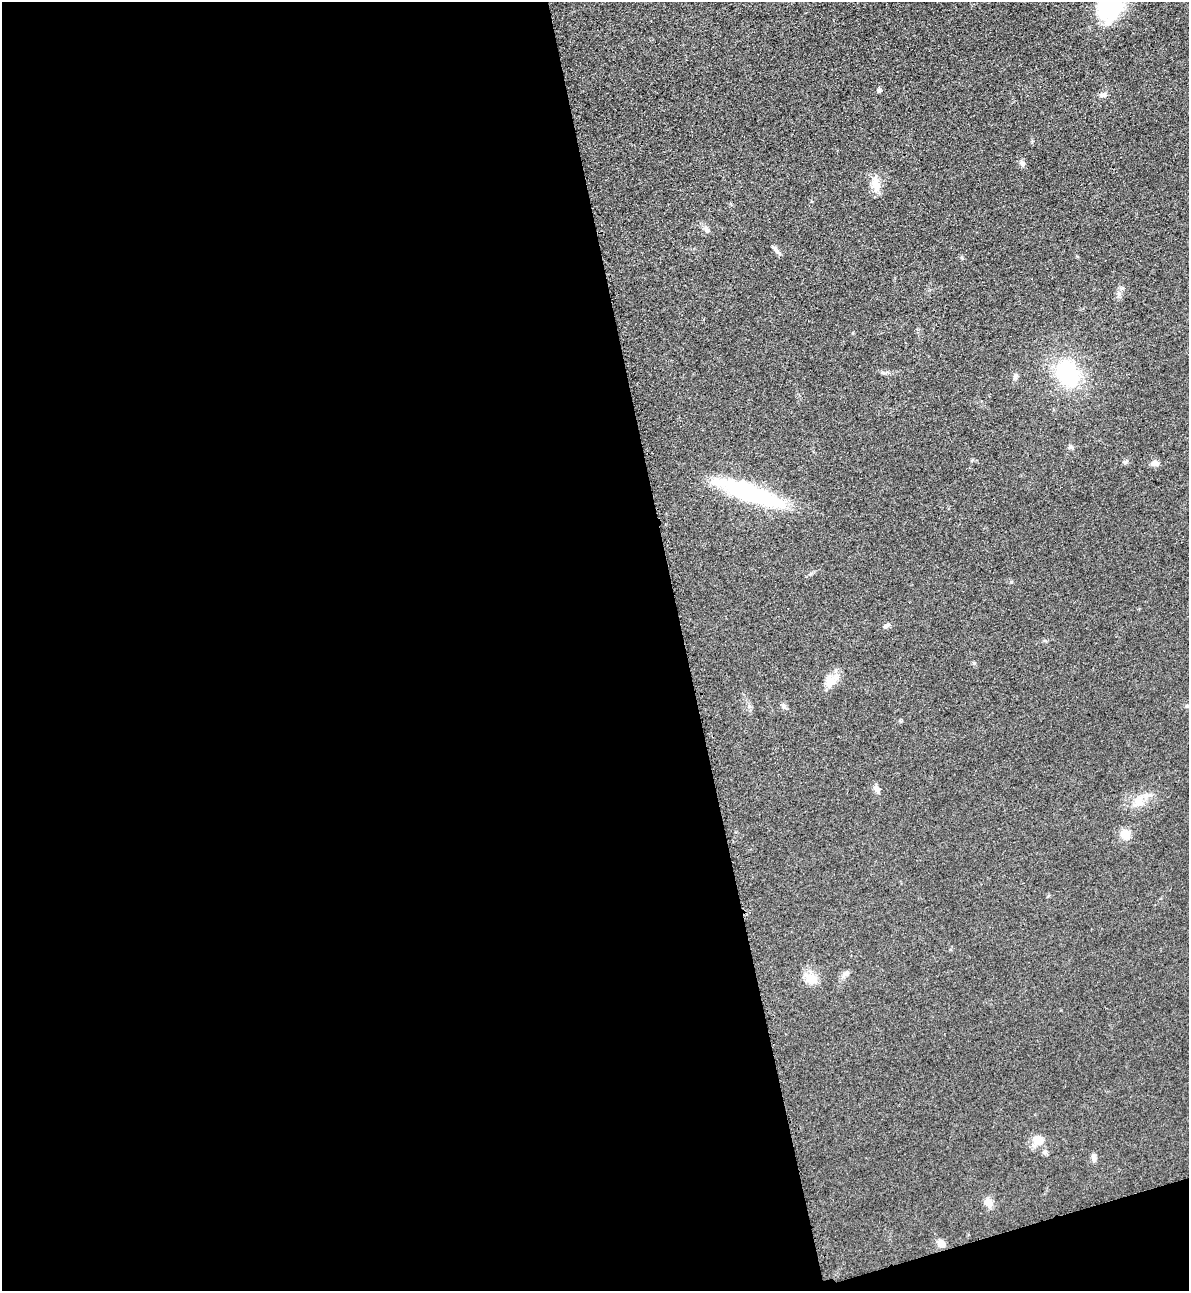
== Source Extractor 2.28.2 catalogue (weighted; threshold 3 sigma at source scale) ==
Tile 13 of 4 x 4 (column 1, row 4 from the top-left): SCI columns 285-1471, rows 29-1317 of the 5195 x 5212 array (HDU 1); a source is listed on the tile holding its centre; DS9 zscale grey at full resolution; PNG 1191 x 1293 px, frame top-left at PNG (2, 2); no overlay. Shown black and unused: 59% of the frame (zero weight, under 3 of 4 exposures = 3% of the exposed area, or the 3 px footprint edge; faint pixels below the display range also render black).
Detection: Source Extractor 2.28.2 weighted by HDU 2 'WHT'; one run over the whole footprint, this tile lists its part. Background 0.0675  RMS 0.0084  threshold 0.0378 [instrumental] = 3 sigma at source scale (4.5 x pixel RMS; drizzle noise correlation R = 1.50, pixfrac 1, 0.05/0.05 arcsec/px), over >= 5 px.
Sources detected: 29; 1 inside a brighter listed object's ellipse — not listed separately; the other 28 listed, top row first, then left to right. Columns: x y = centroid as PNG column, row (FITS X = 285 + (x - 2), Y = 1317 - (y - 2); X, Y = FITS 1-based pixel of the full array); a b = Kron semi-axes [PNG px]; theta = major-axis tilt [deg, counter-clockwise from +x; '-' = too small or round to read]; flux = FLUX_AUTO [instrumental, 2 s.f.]
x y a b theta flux
1110 8 34 27 51 62
879 90 6 5 - 1.4
1103 95 10 6 8 2.7
1022 163 10 7 -66 2.6
876 184 22 10 -82 10
707 230 11 7 -63 3.3
779 253 13 4 -51 2.5
1068 374 21 14 -67 82
1015 377 8 6 75 2.1
1070 447 7 5 -19 1.7
1125 462 6 5 - 1.4
1155 463 9 6 -12 4.8
748 493 76 16 -20 100
886 625 10 5 24 2.2
831 681 22 14 57 11
749 706 7 4 -72 1.7
784 706 7 6 - 2
1187 706 5 4 - 1
877 789 10 7 -65 3.6
1139 801 16 13 65 11
1125 834 10 9 - 11
847 973 8 5 47 2.2
811 978 22 11 -29 9.9
1038 1140 11 9 -16 12
1045 1152 7 5 -70 1.9
1093 1157 10 6 -71 2.8
988 1202 11 9 -50 6.9
941 1243 9 7 -45 6.1
Isophote crosses this tile's border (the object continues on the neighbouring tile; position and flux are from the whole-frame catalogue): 1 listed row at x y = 1110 8
Unlisted compact peaks at least as high as the median listed source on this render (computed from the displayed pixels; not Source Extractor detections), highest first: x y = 962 258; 1122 288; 974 663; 1032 142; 883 373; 811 573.